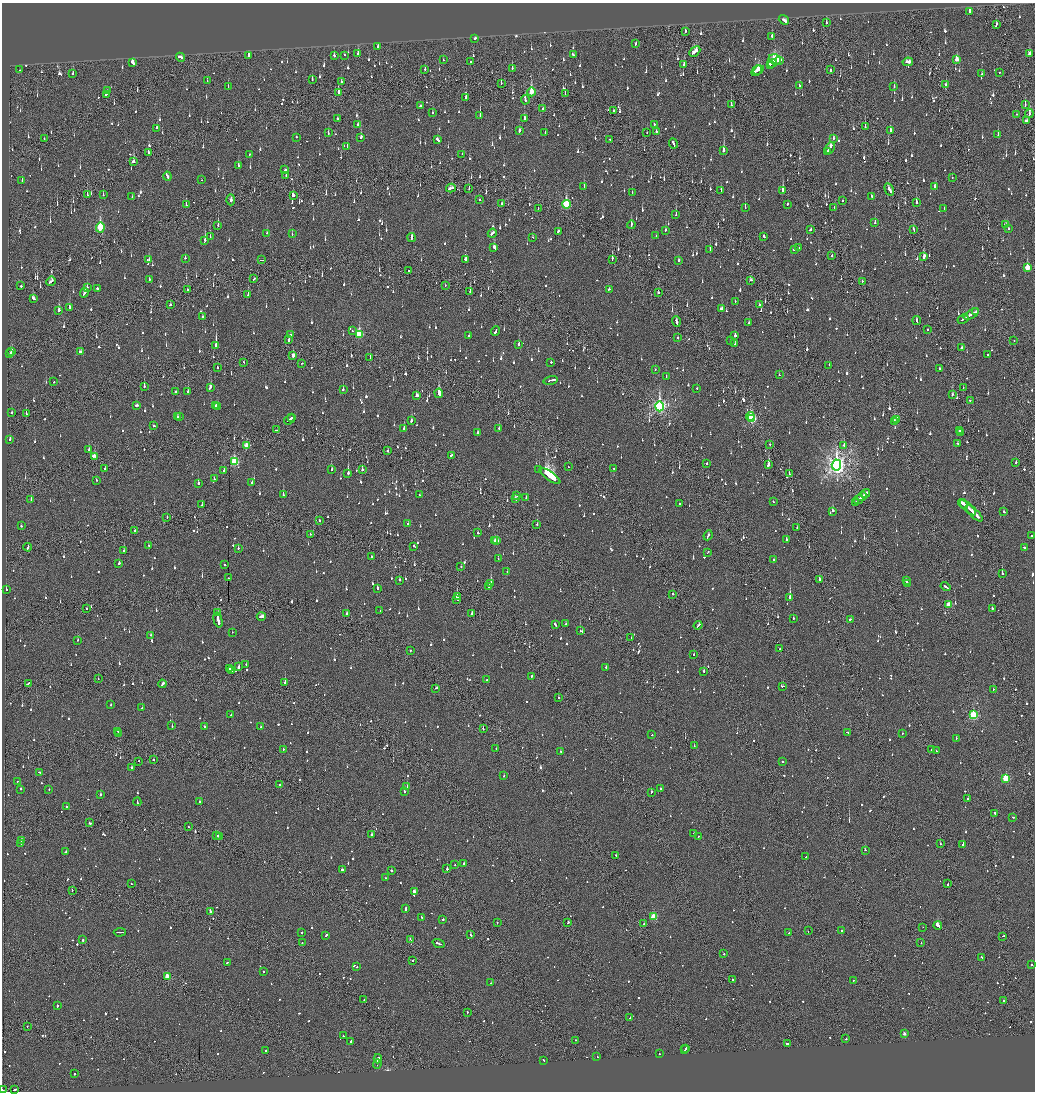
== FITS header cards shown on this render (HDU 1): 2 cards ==
NAXIS1  =                 2065
NAXIS2  =                 2179

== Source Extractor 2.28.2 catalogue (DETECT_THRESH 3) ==
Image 2065 x 2179 px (HDU 1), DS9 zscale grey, zoomed out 1/2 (1 PNG px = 2 x 2 image px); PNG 1037 x 1094 px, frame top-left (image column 1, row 2178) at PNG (2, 3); each listed source drawn as its Kron ellipse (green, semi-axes under 4 px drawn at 4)
Background -0.132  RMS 0.075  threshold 0.224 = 3 sigma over >= 5 px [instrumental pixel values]
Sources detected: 1840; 87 cannot appear on this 1/2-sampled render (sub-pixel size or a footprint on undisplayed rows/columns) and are neither listed nor drawn; of the other 1753, the 500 brightest by FLUX_AUTO listed and drawn (1253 fainter detections omitted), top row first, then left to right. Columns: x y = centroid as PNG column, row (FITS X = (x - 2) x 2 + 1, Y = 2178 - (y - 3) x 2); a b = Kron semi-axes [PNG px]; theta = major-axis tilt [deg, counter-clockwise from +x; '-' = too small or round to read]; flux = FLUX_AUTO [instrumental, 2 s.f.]
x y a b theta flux
969 11 3 2 - 340
784 20 5 2 - 170
826 23 3 2 - 160
996 25 4 2 - 170
685 31 3 2 - 260
772 36 3 2 - 140
475 38 2 2 - 150
636 44 3 2 - 87
378 47 2 2 - 120
695 51 6 3 45 270
358 53 3 2 - 300
1029 54 4 2 - 560
334 55 4 2 - 66
344 55 2 2 - 100
573 55 3 2 - 160
249 56 3 2 - 290
181 57 5 2 - 590
775 59 6 5 - 610
957 59 4 2 - 170
443 60 2 2 - 72
779 60 4 2 - 150
470 62 2 2 - 120
908 62 5 3 - 160
133 63 4 2 - 340
772 63 4 2 - 160
684 64 3 2 - 81
770 64 3 2 - 120
512 68 3 2 - 120
425 69 2 2 - 85
20 70 2 1 - 91
758 70 5 2 - 200
830 70 3 1 - 74
757 71 6 4 48 240
999 72 2 1 - 120
73 74 3 2 - 120
982 74 2 2 - 230
312 79 2 2 - 99
207 81 3 1 - 80
341 82 2 2 - 86
501 83 2 1 - 84
946 84 3 2 - 86
228 86 2 2 - 100
799 86 2 2 - 100
894 87 3 2 - 78
107 91 2 2 - 66
338 92 4 2 - 210
531 92 4 2 - 350
106 94 4 2 - 120
565 94 2 1 - 70
466 97 4 2 - 220
525 100 5 2 - 140
1025 104 3 1 - 110
420 105 2 2 - 230
731 105 4 2 - 79
543 109 3 2 - 81
613 111 2 2 - 94
432 113 3 2 - 75
1017 114 2 2 - 100
1029 114 4 2 - 160
480 115 3 2 - 140
337 119 2 2 - 130
524 119 2 2 - 210
1026 120 3 2 - 130
654 124 2 2 - 230
358 125 2 2 - 70
865 126 3 1 - 120
157 128 3 2 - 130
519 130 3 2 - 110
891 130 2 2 - 920
647 132 2 1 - 93
656 132 2 2 - 81
328 133 3 2 - 74
545 133 2 2 - 83
998 134 3 2 - 110
296 137 2 2 - 120
361 137 4 2 - 140
44 139 2 1 - 89
610 139 2 2 - 68
833 139 3 2 - 75
438 140 4 2 - 180
673 143 5 2 - 210
347 146 3 2 - 74
830 148 6 2 63 320
724 150 4 2 - 200
827 152 4 1 - 130
148 153 2 2 - 230
249 154 2 2 - 67
462 154 2 2 - 120
134 162 4 3 - 160
238 165 3 2 - 82
285 170 2 2 - 200
286 175 2 2 - 80
167 176 4 2 - 130
952 177 2 1 - 120
201 180 2 1 - 73
22 181 3 2 - 70
584 187 2 2 - 130
935 187 3 3 - 110
451 188 5 2 - 170
469 188 2 1 - 98
889 189 6 2 -61 200
721 190 3 2 - 370
783 190 2 2 - 310
632 192 2 2 - 100
87 195 2 2 - 130
103 195 3 2 - 85
293 196 3 3 - 94
872 196 2 2 - 69
132 197 2 2 - 72
231 200 5 2 - 89
479 200 2 1 - 100
842 200 2 2 - 130
916 202 2 2 - 370
502 203 2 2 - 110
566 204 4 3 - 1100
787 204 3 2 - 120
186 205 2 2 - 97
745 207 3 2 - 82
834 207 2 2 - 120
538 208 2 1 - 91
944 209 2 2 - 70
676 215 2 1 - 120
875 223 3 2 - 130
218 225 3 2 - 93
631 225 4 2 - 160
1006 225 4 2 - 110
100 227 5 3 - 890
810 229 3 2 - 260
913 229 4 2 - 130
1008 229 2 2 - 66
665 230 2 2 - 85
558 231 3 2 - 87
267 233 2 2 - 75
492 233 5 2 - 130
292 234 2 2 - 97
656 236 2 1 - 68
764 236 3 2 - 170
210 237 2 2 - 120
411 237 4 2 - 210
533 237 2 2 - 67
205 240 2 2 - 520
494 247 4 2 - 150
799 248 3 2 - 140
710 249 2 2 - 98
795 249 3 2 - 120
832 256 2 2 - 88
924 257 4 2 - 320
185 258 2 2 - 99
465 259 4 2 - 200
612 259 3 1 - 160
149 260 3 2 - 120
262 260 4 1 - 770
678 260 3 2 - 74
1027 267 4 3 - 330
408 271 2 1 - 89
149 279 2 2 - 73
254 279 3 2 - 80
751 280 3 3 - 75
51 281 5 3 - 140
862 281 2 2 - 130
445 285 2 1 - 85
21 286 2 2 - 360
87 287 2 2 - 170
97 288 2 2 - 160
609 289 2 2 - 310
187 290 3 1 - 150
470 291 2 1 - 93
84 293 5 2 - 210
659 293 3 2 - 67
248 295 3 2 - 130
33 298 4 2 - 110
735 301 2 2 - 72
170 304 2 2 - 86
759 305 2 2 - 150
69 308 3 2 - 330
722 308 3 2 - 110
59 310 3 2 - 180
975 312 4 2 - 130
971 314 8 2 30 690
202 317 2 2 - 86
963 319 6 2 28 170
676 321 5 2 - 160
917 321 4 2 - 140
749 323 2 2 - 180
927 330 2 2 - 72
352 331 2 2 - 68
495 331 5 2 - 180
359 334 4 3 - 780
290 335 2 2 - 110
469 336 2 2 - 97
735 336 2 2 - 250
678 337 2 2 - 350
289 339 3 2 - 130
731 340 2 2 - 75
1014 340 2 2 - 90
735 344 2 2 - 100
519 345 3 2 - 180
216 346 4 2 - 1300
962 348 2 2 - 69
11 351 3 2 - 130
80 352 3 2 - 120
10 354 2 1 - 120
293 355 3 2 - 150
988 355 2 2 - 68
370 357 3 2 - 120
244 362 2 2 - 80
551 362 2 2 - 150
302 363 2 1 - 110
829 365 2 2 - 72
217 367 2 2 - 67
655 369 2 1 - 230
940 369 3 2 - 180
779 375 2 2 - 130
666 376 2 2 - 70
551 380 7 2 13 300
54 382 2 2 - 130
144 386 2 2 - 320
210 387 4 2 - 240
963 387 2 1 - 79
697 388 2 2 - 76
343 390 2 2 - 210
188 391 2 2 - 110
175 392 2 2 - 80
439 393 5 2 - 1000
417 395 3 2 - 130
952 395 3 2 - 71
970 401 2 1 - 72
136 405 3 2 - 170
215 406 3 2 - 92
659 406 5 4 - 3800
217 407 2 2 - 110
12 412 3 2 - 120
26 413 3 2 - 77
750 416 4 2 - 1400
177 417 3 2 - 67
180 417 2 2 - 72
291 418 2 2 - 89
752 418 3 3 - 1200
289 419 6 1 34 220
897 419 3 2 - 190
411 421 2 2 - 180
894 422 3 2 - 230
154 426 2 2 - 220
499 428 2 2 - 120
404 429 2 2 - 260
276 430 2 2 - 75
959 431 2 2 - 140
477 433 3 2 - 120
960 433 2 1 - 71
10 439 2 2 - 90
770 444 2 1 - 100
958 444 3 1 - 140
246 445 3 2 - 140
844 445 3 2 - 220
89 450 3 2 - 170
388 451 2 2 - 96
451 455 3 2 - 120
94 456 4 2 - 140
234 462 4 3 - 930
706 463 2 2 - 75
1016 463 2 2 - 83
768 465 4 2 - 530
836 465 5 4 - 8600
568 467 2 1 - 110
105 469 2 2 - 110
331 469 2 2 - 270
362 469 2 2 - 250
539 469 2 2 - 160
614 469 2 2 - 71
224 471 3 2 - 79
348 473 3 2 - 640
789 474 2 1 - 110
550 476 12 3 -35 6700
214 479 2 2 - 69
96 480 2 2 - 86
198 483 2 2 - 540
252 483 2 2 - 120
865 493 5 2 - 200
283 495 2 2 - 100
419 495 2 2 - 70
517 496 2 2 - 73
862 496 5 1 - 190
526 498 3 2 - 86
515 499 3 2 - 250
858 499 5 2 - 240
31 500 3 2 - 90
773 502 2 2 - 310
855 502 3 1 - 110
680 503 2 2 - 67
963 504 5 2 - 200
202 505 3 2 - 78
968 508 10 2 -41 370
833 511 3 2 - 180
1004 512 3 2 - 90
974 513 11 2 -43 460
167 517 2 1 - 67
319 520 2 1 - 230
408 524 2 2 - 210
537 525 2 2 - 150
21 526 2 2 - 67
797 528 2 2 - 150
134 531 2 1 - 76
478 533 2 2 - 88
310 534 2 1 - 98
708 535 5 2 - 160
1031 535 2 2 - 89
786 539 2 2 - 470
497 540 3 2 - 220
495 541 2 2 - 150
149 546 3 2 - 95
414 546 2 2 - 110
28 547 4 2 - 160
238 548 2 2 - 66
1024 548 3 2 - 98
124 551 2 2 - 90
708 552 2 2 - 86
371 557 2 1 - 86
498 559 2 2 - 95
774 560 2 1 - 190
119 563 2 2 - 74
225 565 2 2 - 130
461 567 2 2 - 68
507 572 2 2 - 240
1002 573 2 1 - 490
228 578 2 2 - 200
819 579 3 2 - 170
399 580 2 2 - 110
906 581 2 2 - 200
908 583 3 2 - 150
491 584 3 2 - 860
489 587 2 2 - 99
946 587 5 2 - 170
377 588 2 2 - 150
6 589 2 2 - 93
673 594 2 2 - 380
457 596 2 2 - 1200
790 597 3 2 - 1400
457 599 3 2 - 150
948 605 3 2 - 290
87 608 2 1 - 72
992 608 2 2 - 130
380 611 2 1 - 75
218 613 3 2 - 130
472 613 3 2 - 140
347 614 2 2 - 530
261 616 4 2 - 190
793 618 2 2 - 140
850 619 3 2 - 100
218 620 7 2 -75 490
555 624 3 2 - 97
566 624 2 2 - 120
698 625 5 2 - 150
580 631 2 2 - 89
232 632 2 2 - 91
150 635 2 2 - 70
631 638 2 1 - 180
78 640 2 2 - 91
780 649 2 1 - 170
410 651 2 1 - 72
693 655 2 2 - 120
246 664 2 2 - 73
238 667 4 2 - 190
606 667 2 1 - 150
229 669 3 2 - 180
232 670 3 2 - 170
704 671 2 2 - 280
532 676 2 2 - 72
98 679 2 1 - 73
486 680 2 2 - 86
285 682 2 2 - 400
28 683 4 1 - 99
162 684 4 2 - 270
782 686 4 2 - 420
436 688 3 2 - 78
993 689 2 2 - 91
558 697 2 1 - 410
111 705 2 2 - 85
142 708 2 2 - 70
231 715 2 2 - 93
973 715 3 3 - 1200
172 726 2 2 - 300
205 727 2 2 - 110
260 727 2 2 - 80
483 729 3 2 - 130
117 731 3 2 - 87
847 732 3 2 - 170
119 734 2 1 - 100
902 734 2 2 - 70
652 735 2 2 - 100
956 738 2 2 - 76
694 746 2 2 - 96
496 748 2 1 - 66
283 749 2 2 - 91
932 749 2 1 - 100
560 751 2 2 - 91
936 751 2 2 - 120
153 759 2 2 - 220
138 761 2 1 - 84
782 761 2 2 - 71
132 768 3 2 - 150
40 772 3 2 - 72
504 776 2 2 - 110
1006 778 3 3 - 810
17 781 2 1 - 95
280 784 2 2 - 92
407 786 2 2 - 94
20 789 2 2 - 71
49 789 2 2 - 90
660 789 2 2 - 83
404 791 2 2 - 210
651 792 3 2 - 110
100 794 2 2 - 130
968 799 2 2 - 76
199 801 3 2 - 70
137 802 4 2 - 110
66 807 2 1 - 67
995 813 3 2 - 110
1013 817 2 2 - 96
90 823 2 2 - 140
188 827 2 1 - 81
694 833 2 2 - 140
216 835 3 1 - 200
372 835 3 2 - 410
219 836 4 2 - 300
698 836 2 2 - 85
22 841 2 2 - 280
940 843 2 2 - 68
21 844 2 2 - 150
963 844 2 2 - 540
865 850 2 2 - 110
66 852 3 2 - 140
616 855 2 2 - 110
806 856 2 2 - 79
464 863 2 2 - 75
455 865 2 2 - 110
447 869 2 2 - 380
342 870 2 2 - 120
391 870 2 2 - 230
386 878 2 2 - 79
131 884 2 2 - 67
948 884 3 2 - 100
72 890 2 1 - 84
414 891 3 2 - 220
406 909 3 2 - 330
210 911 4 2 - 190
422 917 3 2 - 120
653 917 3 3 - 620
443 919 2 2 - 99
568 922 2 2 - 160
497 923 2 2 - 98
644 924 2 2 - 180
938 925 4 2 - 3200
923 927 2 1 - 97
842 930 2 2 - 140
808 931 2 1 - 96
120 932 6 1 3 810
789 932 2 2 - 73
301 933 2 2 - 84
326 935 2 2 - 110
470 935 2 2 - 190
1003 936 2 2 - 180
410 939 3 2 - 71
83 940 2 2 - 140
302 943 2 2 - 68
439 943 6 2 -19 200
921 943 2 1 - 88
724 954 2 2 - 160
982 957 3 2 - 89
413 961 2 2 - 110
227 962 2 2 - 120
1031 965 2 2 - 480
357 966 2 2 - 66
263 972 2 2 - 98
167 976 3 2 - 290
733 979 2 2 - 130
853 980 2 2 - 110
491 983 2 2 - 200
364 999 2 2 - 120
1004 1000 2 2 - 100
57 1006 2 2 - 130
467 1012 2 1 - 120
630 1018 3 2 - 95
27 1026 2 1 - 71
904 1034 2 2 - 76
343 1036 2 2 - 160
846 1039 2 2 - 160
576 1040 2 2 - 75
351 1042 3 2 - 260
787 1043 3 2 - 500
686 1048 2 2 - 130
266 1050 2 1 - 140
685 1050 2 1 - 140
659 1054 2 2 - 160
597 1056 2 2 - 97
378 1059 4 2 - 240
544 1060 3 2 - 160
377 1064 4 2 - 160
74 1074 2 2 - 130
14 1089 4 2 - 150
3 1090 2 1 - 130
At the frame edge (FLAGS 8, measured only in part): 1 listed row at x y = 3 1090
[1253 fainter detections neither listed nor drawn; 87 sub-pixel or undisplayed-footprint detections neither listed nor drawn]